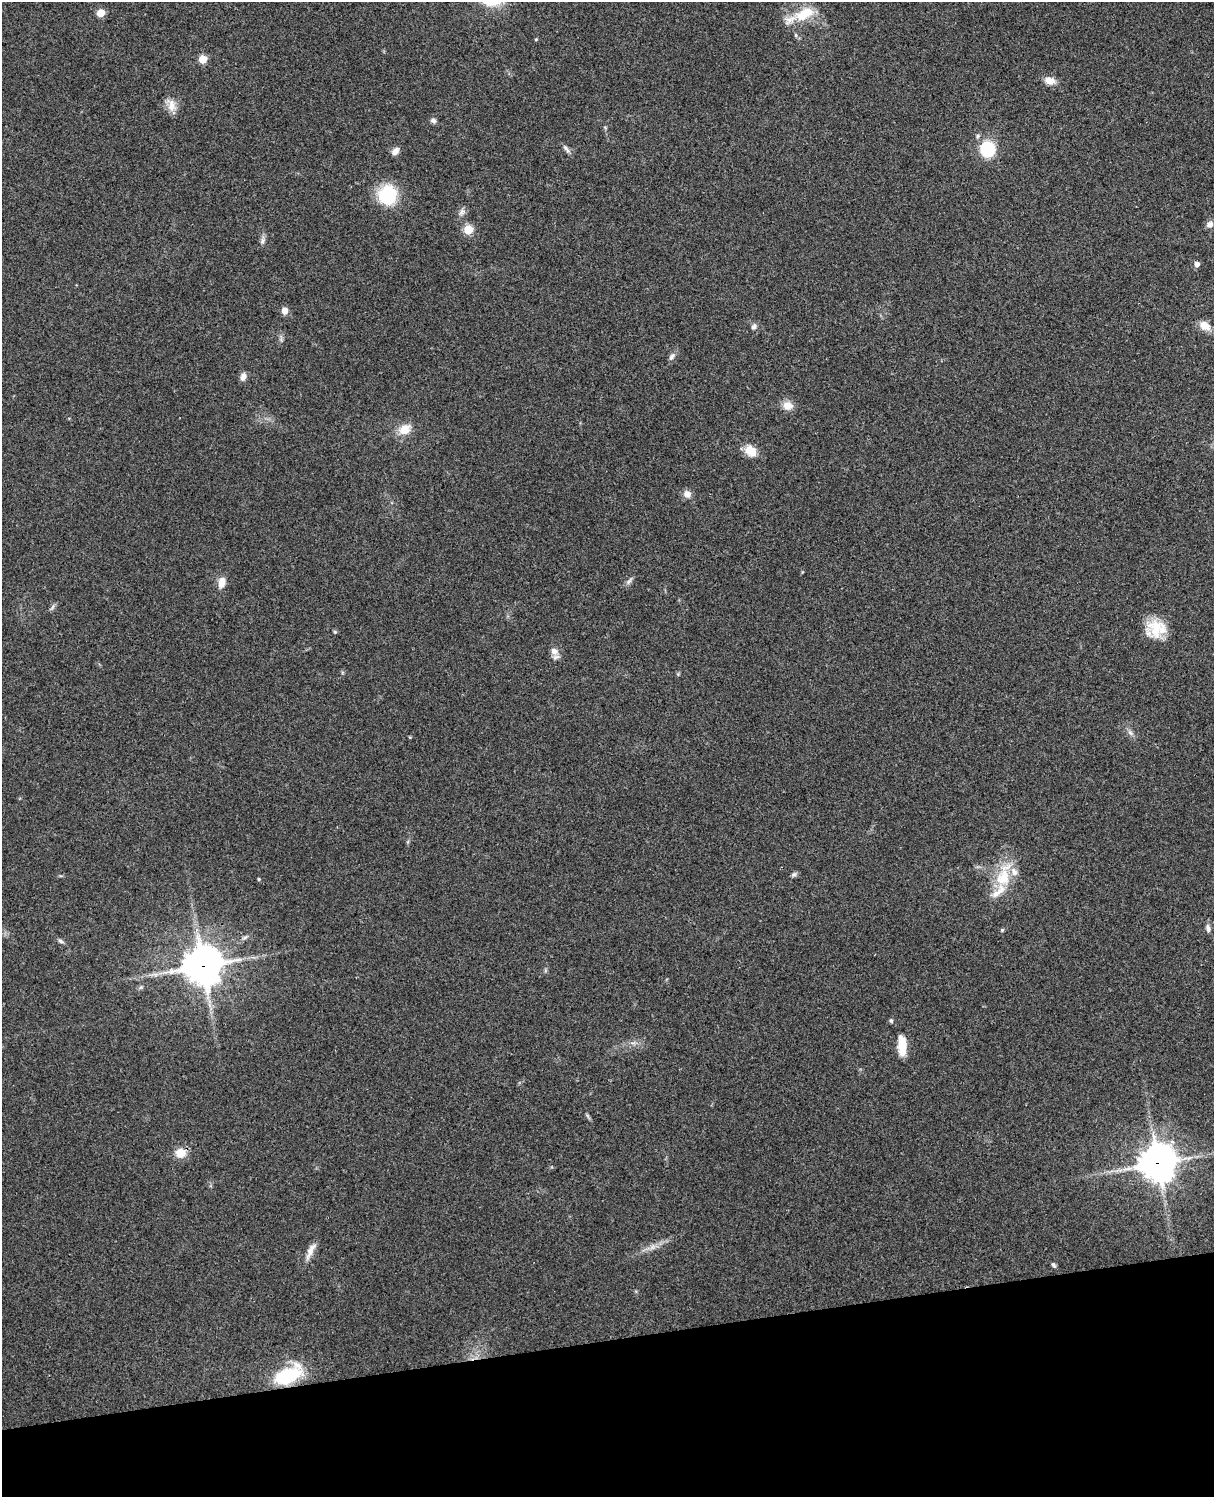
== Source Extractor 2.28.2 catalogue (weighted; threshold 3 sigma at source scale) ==
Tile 10 of 4 x 3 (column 2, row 3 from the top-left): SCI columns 1331-2542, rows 165-1659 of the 5087 x 4927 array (HDU 1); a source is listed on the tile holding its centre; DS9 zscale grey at full resolution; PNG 1216 x 1499 px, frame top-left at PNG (2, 2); no overlay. Shown black and unused: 10% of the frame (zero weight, under 3 of 4 exposures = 6% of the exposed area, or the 3 px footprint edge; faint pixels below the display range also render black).
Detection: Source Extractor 2.28.2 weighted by HDU 2 'WHT'; one run over the whole footprint, this tile lists its part. Background 0.209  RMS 0.0082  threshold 0.0369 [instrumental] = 3 sigma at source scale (4.5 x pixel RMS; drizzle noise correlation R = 1.50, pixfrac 1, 0.05/0.05 arcsec/px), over >= 5 px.
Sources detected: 52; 3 inside a brighter listed object's ellipse — not listed separately; the other 49 listed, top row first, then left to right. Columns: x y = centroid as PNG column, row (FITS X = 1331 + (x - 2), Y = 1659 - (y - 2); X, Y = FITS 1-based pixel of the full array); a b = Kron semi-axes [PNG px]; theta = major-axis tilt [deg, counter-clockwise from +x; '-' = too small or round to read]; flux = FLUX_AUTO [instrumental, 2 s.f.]
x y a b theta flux
101 13 5 5 - 20
804 14 29 14 26 22
536 39 4 4 - 0.8
203 59 5 5 - 24
1050 81 14 9 -12 7.1
171 105 18 11 -79 8.3
433 121 7 6 - 2.3
978 136 6 6 - 1.7
566 149 14 5 -49 2.8
987 149 7 7 - 86
395 151 11 7 47 4
388 195 17 16 - 47
462 212 10 7 69 3.4
1209 224 7 6 - 4.4
468 230 5 5 - 34
263 240 11 6 72 3
1197 264 5 5 - 4.4
284 311 7 6 - 5.6
1204 325 12 9 -29 10
754 327 9 6 57 2.7
672 356 13 6 58 2.9
243 377 10 6 74 4.4
787 405 11 9 -15 8.8
405 429 18 13 36 11
750 451 15 12 -38 11
687 494 9 9 - 5.2
629 581 13 4 49 2.5
222 582 14 8 82 6.9
1157 628 23 20 -27 22
335 632 5 4 - 1.1
554 651 11 10 - 5.4
1130 733 8 6 -45 2.7
794 874 8 5 36 1.9
1003 878 27 21 68 30
259 879 5 3 - 0.78
1208 928 12 5 -81 2.7
1002 930 6 4 46 1
245 937 9 4 30 1.9
60 941 9 5 -37 2
203 966 12 12 - 2000
141 987 6 4 44 1.4
891 1021 6 4 -73 1.3
902 1046 21 8 -87 18
180 1153 13 11 12 11
1158 1163 12 12 - 1600
652 1247 8 6 46 3.3
310 1251 25 7 63 7
1053 1265 8 4 -57 1.7
288 1376 24 12 26 66
Overlapping masked pixels (flux is a lower limit): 2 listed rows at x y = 203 966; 1158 1163